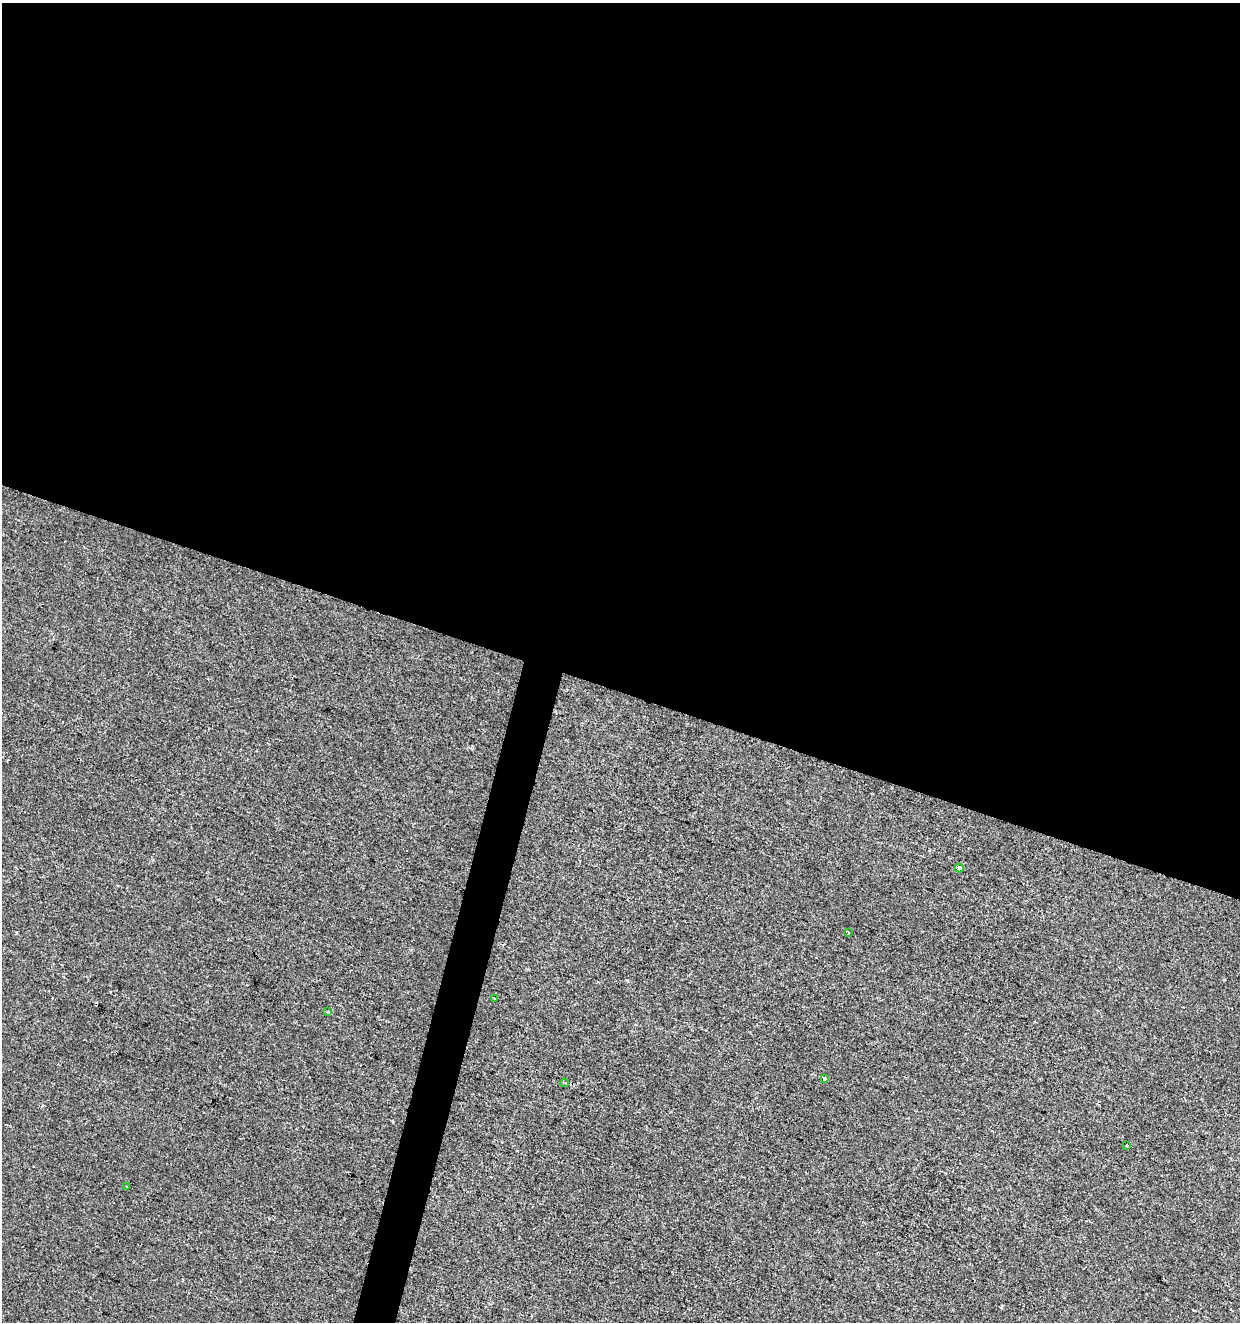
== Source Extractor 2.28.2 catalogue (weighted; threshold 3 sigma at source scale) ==
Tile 3 of 4 x 4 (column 3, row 1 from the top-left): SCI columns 2696-3933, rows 3966-5285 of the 5452 x 5285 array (HDU 1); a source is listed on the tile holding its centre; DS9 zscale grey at full resolution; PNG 1242 x 1324 px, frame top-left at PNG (2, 3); each listed source drawn as its Kron ellipse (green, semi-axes under 4 px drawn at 4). Shown black and unused: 54% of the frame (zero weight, under 2 of 3 exposures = <1% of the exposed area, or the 3 px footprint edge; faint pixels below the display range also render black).
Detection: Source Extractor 2.28.2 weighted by HDU 2 'WHT'; one run over the whole footprint, this tile lists its part. Background -3.79e-04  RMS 0.0041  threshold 0.0187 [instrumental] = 3 sigma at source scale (4.5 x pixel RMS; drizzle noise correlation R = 1.50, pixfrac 1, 0.0396/0.0396 arcsec/px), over >= 5 px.
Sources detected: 9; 1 cosmic-ray / hot-pixel residue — neither listed nor drawn; the other 8 listed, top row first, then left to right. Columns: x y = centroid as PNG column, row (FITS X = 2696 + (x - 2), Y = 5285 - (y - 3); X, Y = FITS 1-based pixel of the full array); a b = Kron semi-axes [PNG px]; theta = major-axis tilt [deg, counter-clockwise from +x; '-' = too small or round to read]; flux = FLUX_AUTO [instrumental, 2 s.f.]
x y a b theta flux
959 868 4 4 - 24
849 933 4 3 - 0.35
495 999 3 3 - 1.1
327 1011 4 3 - 0.7
824 1078 4 3 - 2.8
564 1083 4 2 - 0.52
1127 1145 3 3 - 1
127 1187 3 3 - 6.4